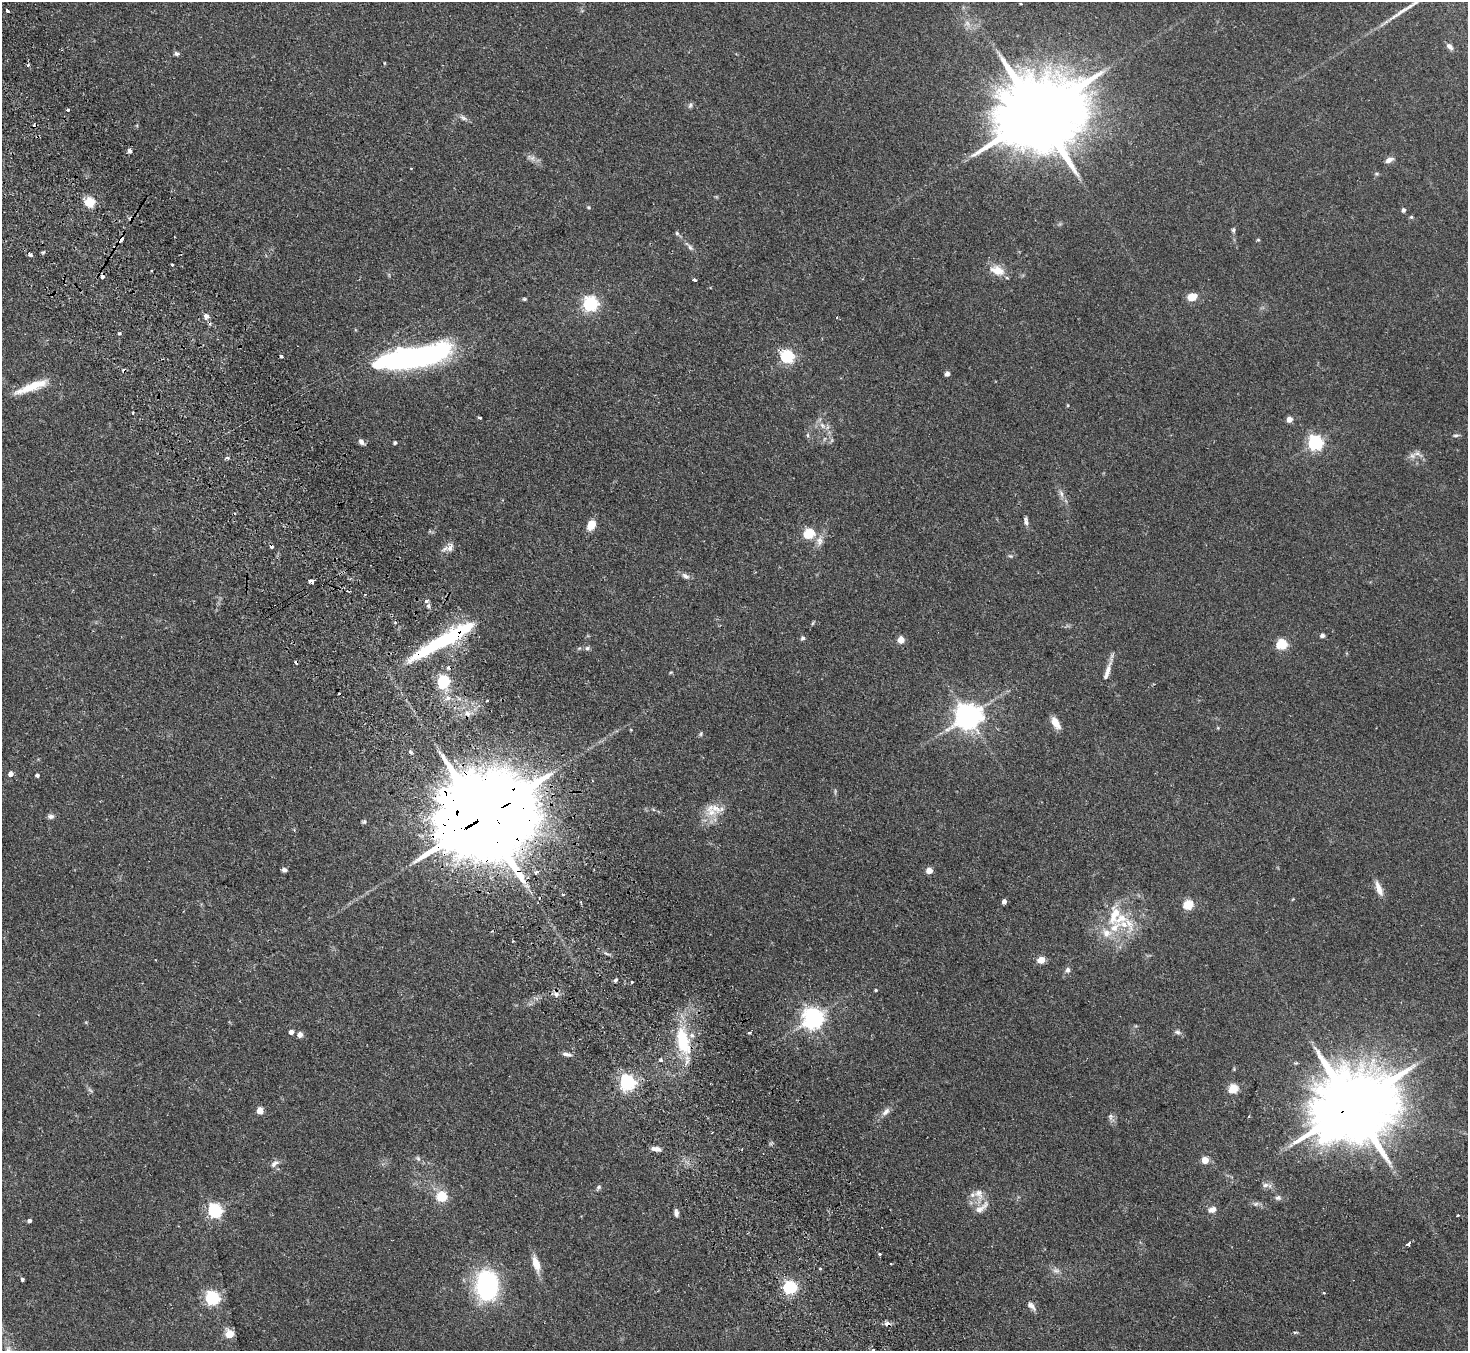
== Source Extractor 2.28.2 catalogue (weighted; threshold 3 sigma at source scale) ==
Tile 11 of 4 x 4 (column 3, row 3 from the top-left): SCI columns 2980-4445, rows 1681-3029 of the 5961 x 5922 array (HDU 1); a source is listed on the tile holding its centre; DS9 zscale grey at full resolution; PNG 1470 x 1353 px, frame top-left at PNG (2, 2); no overlay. Shown black and unused: <1% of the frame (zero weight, under 2 of 3 exposures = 3% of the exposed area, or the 3 px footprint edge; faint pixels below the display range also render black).
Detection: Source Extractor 2.28.2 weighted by HDU 2 'WHT'; one run over the whole footprint, this tile lists its part. Background 0.0752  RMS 0.0056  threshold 0.0251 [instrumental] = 3 sigma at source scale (4.5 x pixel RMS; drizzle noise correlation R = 1.50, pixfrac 1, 0.05/0.05 arcsec/px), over >= 5 px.
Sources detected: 166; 2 too faint to see at this stretch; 2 inside a brighter object's white glare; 12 cosmic-ray / hot-pixel residue — not listed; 8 inside a brighter listed object's ellipse — not listed separately; the other 142 listed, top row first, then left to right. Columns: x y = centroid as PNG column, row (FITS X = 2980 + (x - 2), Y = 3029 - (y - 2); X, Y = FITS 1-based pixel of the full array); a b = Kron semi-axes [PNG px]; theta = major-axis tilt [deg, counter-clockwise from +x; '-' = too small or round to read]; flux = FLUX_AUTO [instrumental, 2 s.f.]
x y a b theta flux
1021 4 4 3 - 0.46
7 10 4 3 - 1.9
967 23 9 7 -63 2.6
1450 46 9 6 -43 2.3
177 54 7 5 -4 1.3
384 63 5 3 - 0.43
28 65 4 4 - 0.99
690 105 8 5 51 1.3
68 110 3 3 - 1.5
1038 114 28 18 28 9200
463 118 13 5 -31 1.9
130 151 6 5 - 1.4
531 157 14 6 -29 2.7
1389 160 10 6 28 2.7
90 202 5 5 - 35
589 207 5 4 - 0.71
1403 210 4 4 - 1.8
1411 217 5 5 - 0.75
1233 230 6 5 - 1.1
677 233 6 5 - 0.98
121 239 7 4 67 2.8
1258 240 5 3 - 0.56
690 247 12 6 -52 1.9
43 252 6 4 19 0.69
30 255 5 4 - 2.7
172 264 3 3 - 1.2
997 270 20 12 -18 8
694 280 4 3 - 2.5
1192 297 11 8 14 6.6
524 299 5 4 - 0.72
590 304 6 6 - 140
206 316 5 4 - 6.6
119 334 4 3 - 1.1
281 356 3 3 - 2.2
787 356 6 6 - 93
417 358 69 21 11 140
947 374 5 5 - 1.7
35 385 29 11 14 12
1068 405 4 3 - 0.49
480 417 3 3 - 1.6
1289 419 4 4 - 6.7
822 426 11 6 -49 2.8
808 435 6 4 -89 0.88
1456 435 8 4 7 1
824 439 6 4 70 0.84
361 442 8 6 -44 2.1
395 443 4 4 - 1.1
1315 443 6 6 - 140
1417 453 17 8 -16 3.2
227 458 6 4 -27 0.85
1061 494 11 5 -67 2.2
1026 521 10 5 -80 2
591 525 11 7 59 7.5
809 534 5 5 - 41
819 541 16 8 86 3.9
450 548 14 9 79 3.4
1010 556 7 5 -20 0.92
685 576 10 6 -32 2.3
311 581 4 4 - 10
426 601 6 5 - 2.2
813 623 6 4 70 0.63
1322 635 5 5 - 1.5
803 638 6 6 - 1.1
901 640 5 5 - 10
442 641 80 11 29 64
1282 644 5 5 - 42
587 648 6 6 - 1.3
1108 669 34 5 73 4.3
671 672 5 3 - 0.53
443 682 7 5 70 79
448 697 6 5 - 2.8
487 701 3 3 - 0.81
468 713 10 7 -27 2.9
968 716 8 8 - 650
1056 723 15 7 -59 5.1
701 734 7 4 71 0.78
410 752 6 4 -28 0.88
10 774 5 5 - 2.9
37 775 4 4 - 1.3
711 812 15 10 -5 7.5
51 816 9 6 0 1.8
486 816 32 23 25 12000
364 822 6 5 - 0.97
284 870 5 4 - 1.5
929 871 5 4 - 8.4
535 873 5 4 - 1.1
1379 888 20 7 -70 4.9
1004 902 5 4 - 2.1
1188 905 5 5 - 36
1114 915 32 14 76 17
1129 924 29 12 -75 12
513 941 3 2 - 0.44
1041 960 5 5 - 14
1067 970 7 6 - 1.9
615 980 6 4 41 0.95
632 982 3 2 - 0.72
876 990 3 3 - 0.62
556 994 9 7 -32 2.5
813 1018 7 7 - 370
291 1032 5 4 - 2.3
1177 1032 9 6 -13 1.5
749 1033 3 3 - 1.2
300 1035 5 5 - 3.7
683 1041 33 14 -75 29
567 1054 13 5 -11 2.2
661 1060 5 4 - 0.89
627 1082 6 6 - 160
1233 1089 5 5 - 27
1352 1106 26 19 29 7600
260 1111 5 5 - 9.4
886 1112 13 7 45 3
1111 1117 10 6 -89 1.9
656 1149 10 5 -8 3.5
418 1158 8 5 -63 1.2
1205 1160 4 4 - 13
274 1164 13 7 39 2.5
1265 1185 10 6 2 2.1
598 1187 8 5 55 1.1
979 1194 18 11 -71 5.5
441 1197 5 5 - 32
1278 1198 9 7 1 1.6
1256 1204 8 6 3 1.6
1212 1210 10 7 22 3.3
215 1211 6 6 - 120
676 1213 8 5 -77 1.9
1457 1215 3 3 - 1.2
29 1221 4 4 - 1.5
1408 1244 4 3 - 9.6
880 1254 3 3 - 1.2
536 1264 20 8 -73 7
891 1264 3 2 - 0.41
820 1268 4 3 - 0.81
1056 1270 10 7 -1 2.3
22 1279 4 3 - 1.2
487 1285 24 17 88 94
790 1287 6 5 - 93
1324 1293 3 3 - 0.89
212 1298 6 6 - 110
1031 1306 11 6 -42 3
887 1324 9 6 -11 1.8
229 1334 7 7 - 8.8
873 1350 3 3 - 7
Overlapping masked pixels (flux is a lower limit): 7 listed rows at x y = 121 239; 206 316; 442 641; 486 816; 683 1041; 1352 1106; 887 1324
Isophote crosses this tile's border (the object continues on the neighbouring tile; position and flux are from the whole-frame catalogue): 1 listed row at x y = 873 1350